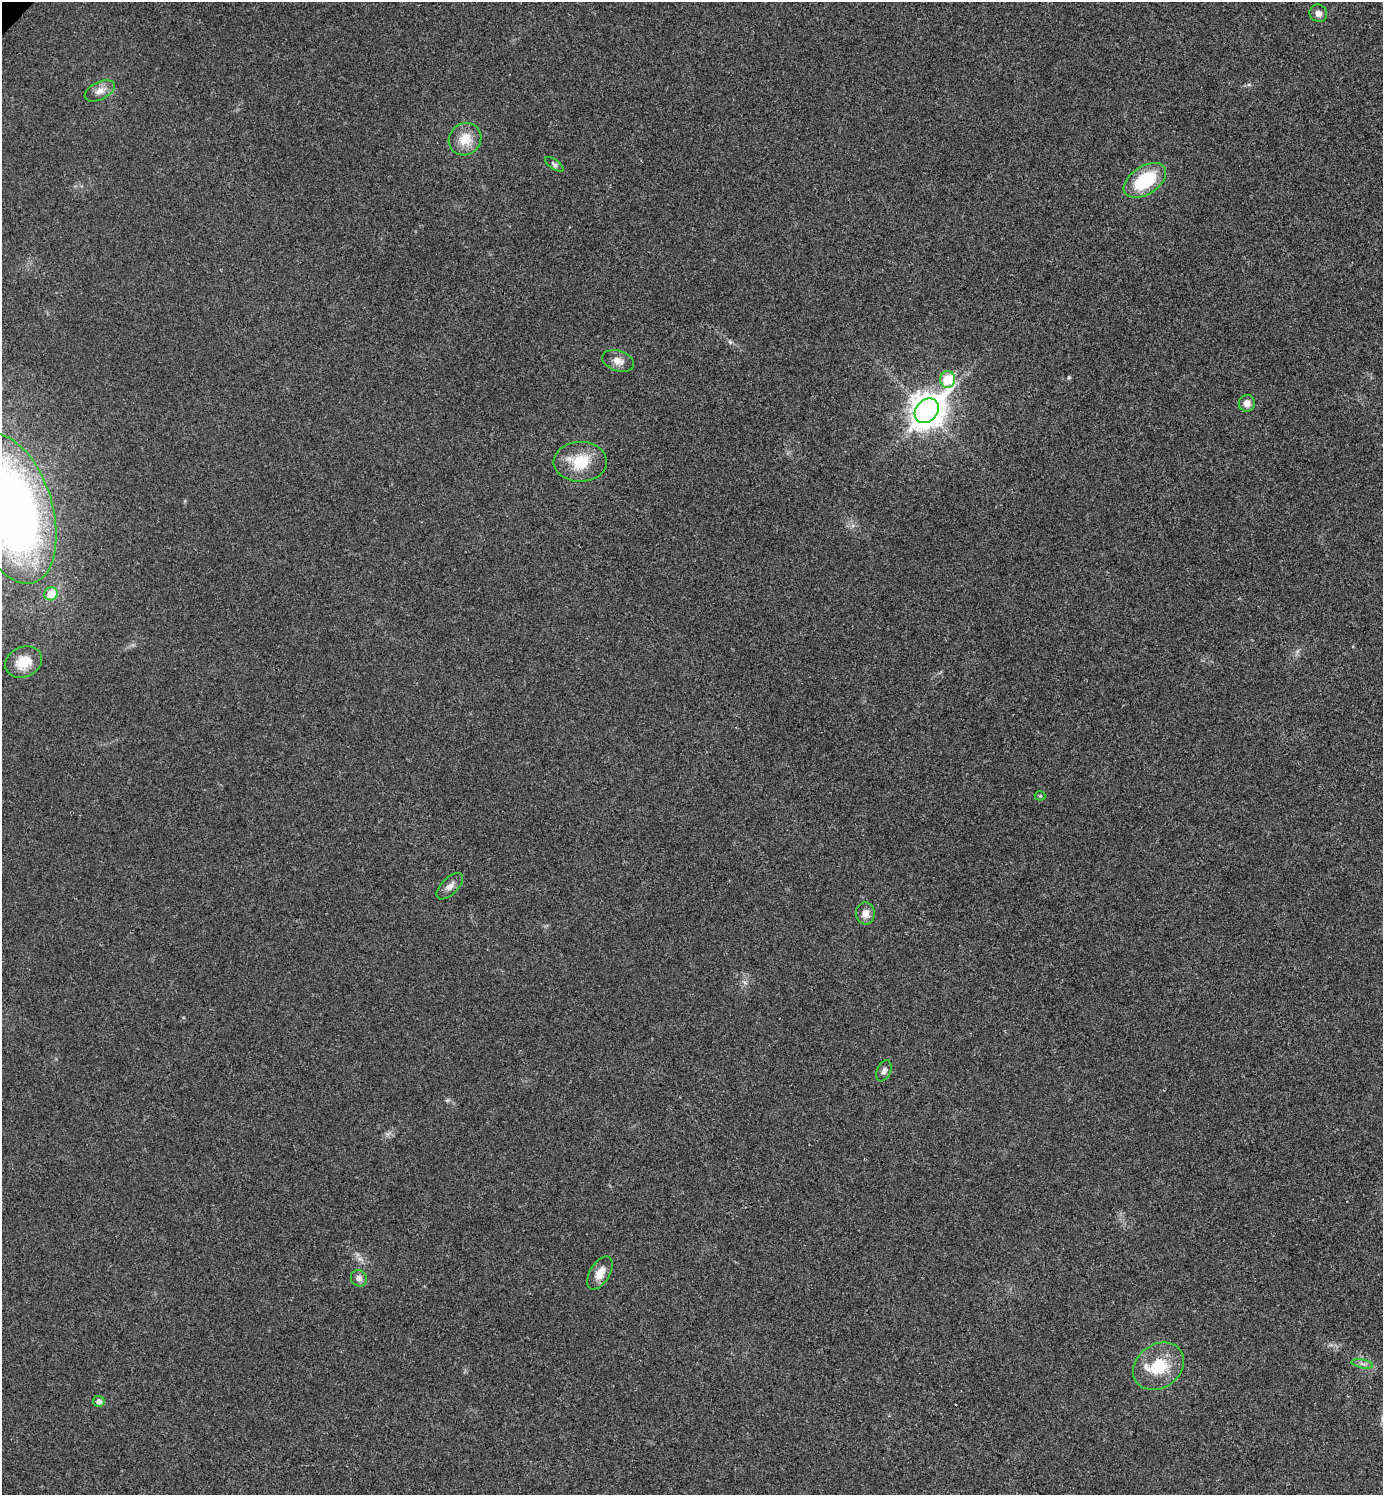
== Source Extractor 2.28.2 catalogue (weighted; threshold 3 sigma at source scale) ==
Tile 6 of 4 x 4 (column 2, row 2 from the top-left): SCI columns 1540-2920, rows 2995-4487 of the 5984 x 5984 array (HDU 1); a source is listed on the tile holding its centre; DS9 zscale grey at full resolution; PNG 1385 x 1497 px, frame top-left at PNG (2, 2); each listed source drawn as its Kron ellipse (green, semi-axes under 4 px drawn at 4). Shown black and unused: <1% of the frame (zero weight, under 3 of 4 exposures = <1% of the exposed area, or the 3 px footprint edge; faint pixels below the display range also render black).
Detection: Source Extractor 2.28.2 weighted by HDU 2 'WHT'; one run over the whole footprint, this tile lists its part. Background 0.0193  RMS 0.0054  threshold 0.0242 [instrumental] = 3 sigma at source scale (4.5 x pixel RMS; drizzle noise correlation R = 1.50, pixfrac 1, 0.05/0.05 arcsec/px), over >= 5 px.
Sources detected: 23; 1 inside a brighter listed object's ellipse — not listed separately; the other 22 listed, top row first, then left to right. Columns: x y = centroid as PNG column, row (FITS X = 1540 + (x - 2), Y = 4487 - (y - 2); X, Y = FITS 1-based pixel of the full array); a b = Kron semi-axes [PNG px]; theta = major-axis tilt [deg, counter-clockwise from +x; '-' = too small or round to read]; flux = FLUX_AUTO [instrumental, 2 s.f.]
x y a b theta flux
1318 13 9 8 - 2.8
100 91 16 9 26 4.3
465 139 17 15 43 10
554 164 11 4 -36 1.3
1145 180 24 14 33 29
618 361 16 10 -19 4.4
948 379 8 7 - 23
1247 403 8 8 - 3.9
927 411 13 10 47 910
580 462 26 20 1 18
11 509 77 41 -73 420
51 594 7 6 - 12
24 662 19 15 24 13
1040 796 5 5 - 0.67
450 886 17 8 45 3.4
865 913 11 9 -86 4.1
884 1071 11 7 66 2
600 1273 18 10 59 6
359 1278 8 7 - 2.6
1362 1364 11 3 -11 1.5
1159 1366 27 21 37 20
99 1401 6 5 - 2.4
Isophote crosses this tile's border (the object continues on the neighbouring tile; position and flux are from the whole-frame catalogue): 1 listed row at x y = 11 509